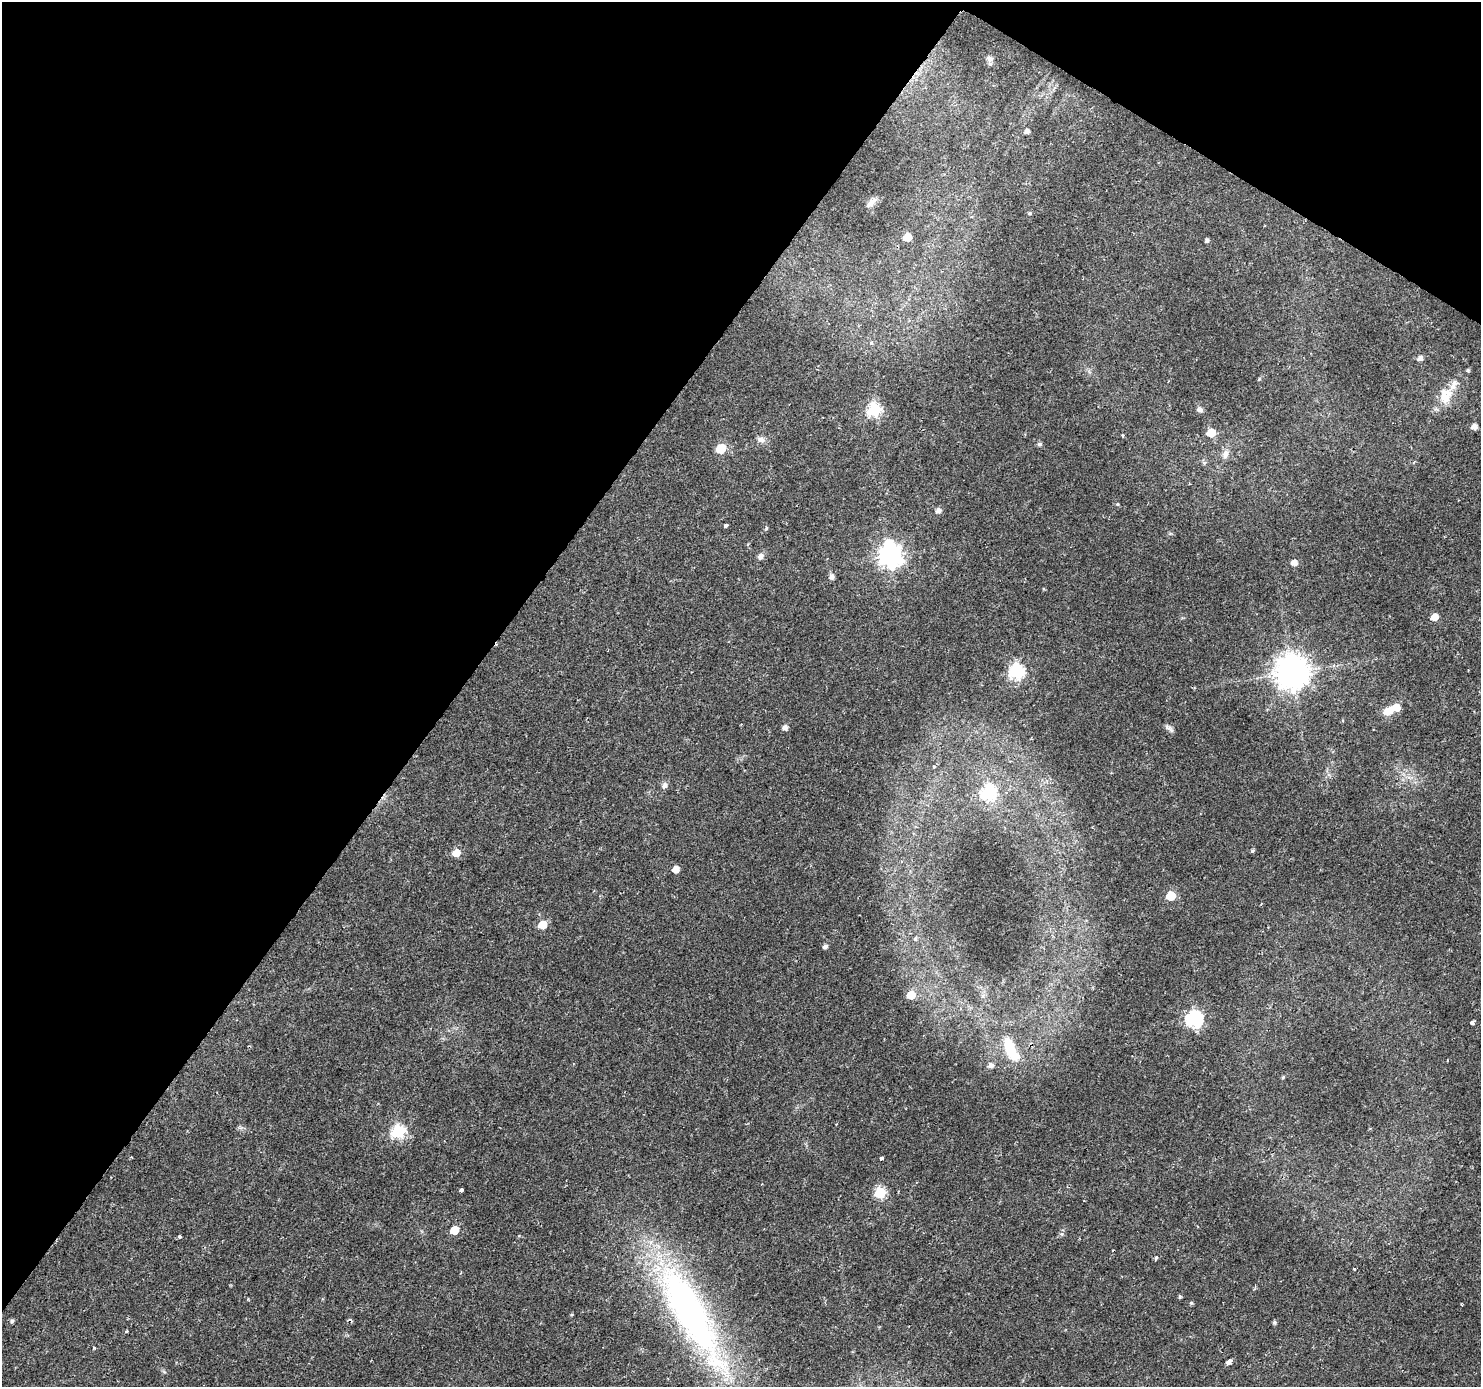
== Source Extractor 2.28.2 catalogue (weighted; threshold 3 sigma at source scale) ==
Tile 2 of 4 x 4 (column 2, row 1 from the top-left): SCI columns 1479-2957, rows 4342-5726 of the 5920 x 5979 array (HDU 1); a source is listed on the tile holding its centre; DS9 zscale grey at full resolution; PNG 1483 x 1389 px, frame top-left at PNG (2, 2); no overlay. Shown black and unused: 35% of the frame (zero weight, under 2 of 3 exposures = <1% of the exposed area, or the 3 px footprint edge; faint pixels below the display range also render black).
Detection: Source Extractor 2.28.2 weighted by HDU 2 'WHT'; one run over the whole footprint, this tile lists its part. Background 0.0207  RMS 0.0028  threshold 0.0126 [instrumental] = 3 sigma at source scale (4.5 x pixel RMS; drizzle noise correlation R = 1.50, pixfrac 1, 0.0396/0.0396 arcsec/px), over >= 5 px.
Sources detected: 73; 3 cosmic-ray / hot-pixel residue — not listed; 2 inside a brighter listed object's ellipse — not listed separately; the other 68 listed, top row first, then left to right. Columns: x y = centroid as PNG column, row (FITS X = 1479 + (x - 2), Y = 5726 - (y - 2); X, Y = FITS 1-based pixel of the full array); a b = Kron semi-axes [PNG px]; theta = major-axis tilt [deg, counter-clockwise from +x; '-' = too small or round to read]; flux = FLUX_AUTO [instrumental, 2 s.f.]
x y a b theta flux
990 59 10 8 -43 1.2
1027 132 5 5 - 1.1
871 203 15 6 44 1.5
1030 213 5 4 - 0.34
907 237 6 5 - 5
1207 241 5 4 - 0.64
871 343 3 3 - 1
1420 358 6 5 - 1.3
1468 370 5 4 - 0.34
1259 379 6 3 47 0.29
1446 397 24 16 64 6.4
874 410 7 6 - 36
1200 410 8 5 -23 0.87
1474 427 5 5 - 1.9
1211 433 6 5 - 6.8
1122 436 4 3 - 0.35
761 440 11 8 -22 1.3
1040 444 6 5 - 0.66
721 448 6 5 - 11
1225 454 13 8 76 1.7
1117 504 4 3 - 0.66
938 511 6 5 - 1.3
726 525 4 3 - 2.6
766 528 5 3 - 0.36
890 555 9 8 - 210
761 556 9 7 61 1.2
1294 563 5 5 - 1.9
832 577 7 6 - 1
1434 617 6 5 - 3.2
1016 672 7 7 - 49
1292 672 10 10 - 540
1396 707 6 6 - 3.7
1389 711 14 10 30 3.2
785 728 5 5 - 1.4
1171 730 14 3 -56 0.71
934 766 4 4 - 0.37
664 786 8 6 69 1
988 792 7 7 - 46
1252 851 5 4 - 0.45
456 853 6 5 - 4.7
676 869 5 5 - 2.8
1171 896 6 6 - 9.7
543 925 6 5 - 6.9
915 939 7 5 89 0.58
825 946 5 4 - 0.9
911 995 6 6 - 6
1194 1019 7 7 - 65
1472 1023 4 4 - 1
1010 1049 27 12 -71 9.2
990 1065 6 5 - 1.3
1283 1077 5 4 - 0.34
398 1131 6 6 - 36
881 1158 3 3 - 1.3
461 1190 3 3 - 3.7
880 1193 6 6 - 22
454 1230 6 5 - 6.8
179 1236 3 3 - 0.88
1156 1258 6 4 68 0.4
1354 1269 3 2 - 0.36
1180 1296 5 4 - 0.39
1191 1303 5 5 - 0.4
1462 1305 4 2 - 0.25
690 1312 145 36 -61 99
12 1321 5 4 - 0.55
1274 1322 5 5 - 0.51
127 1331 4 3 - 0.27
94 1348 3 3 - 0.88
1228 1361 5 3 - 7.4